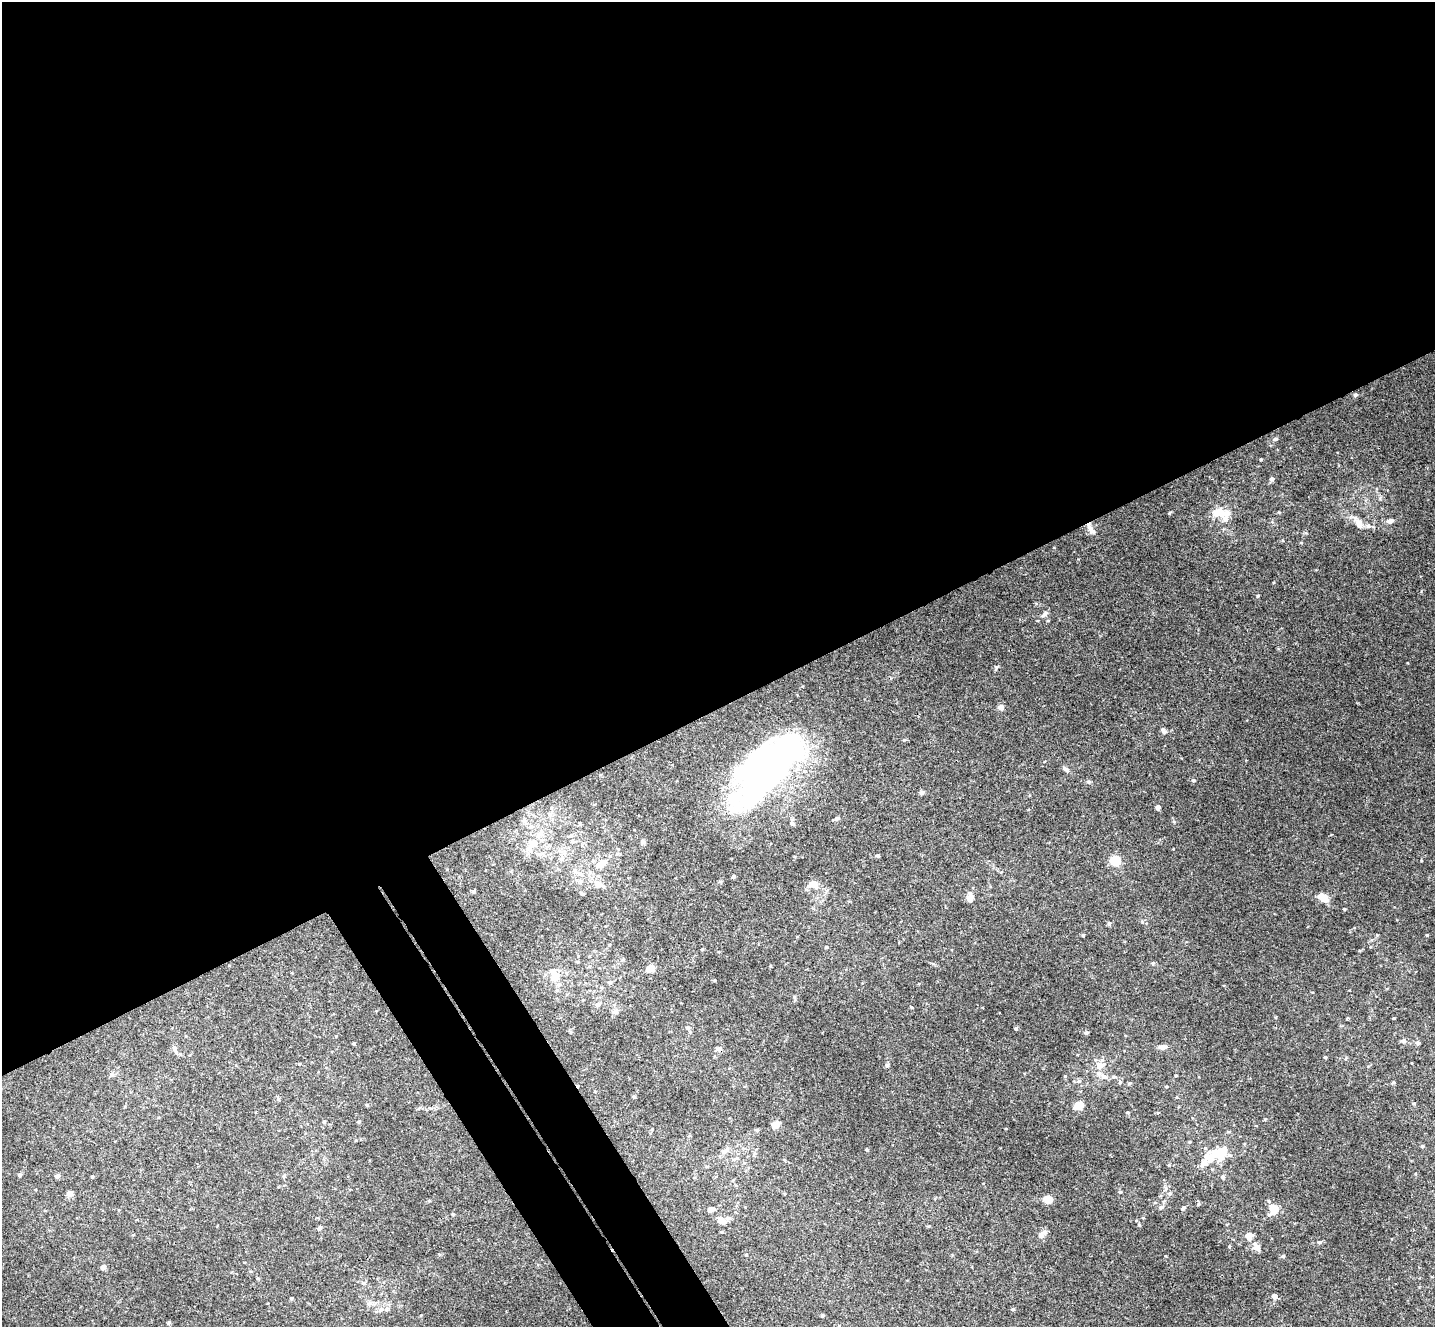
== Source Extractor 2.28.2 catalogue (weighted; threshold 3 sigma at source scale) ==
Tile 2 of 4 x 4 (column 2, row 1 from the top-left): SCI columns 1484-2916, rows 4162-5486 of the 5835 x 5807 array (HDU 1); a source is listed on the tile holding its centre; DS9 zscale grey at full resolution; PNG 1437 x 1329 px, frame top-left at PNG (2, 2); no overlay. Shown black and unused: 57% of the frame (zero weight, under 3 of 4 exposures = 6% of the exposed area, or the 3 px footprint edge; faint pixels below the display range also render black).
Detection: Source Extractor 2.28.2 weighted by HDU 2 'WHT'; one run over the whole footprint, this tile lists its part. Background 0.0244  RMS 0.0039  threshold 0.0175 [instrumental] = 3 sigma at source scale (4.5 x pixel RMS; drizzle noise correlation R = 1.50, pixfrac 1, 0.05/0.05 arcsec/px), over >= 5 px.
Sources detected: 135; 6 inside a brighter object's white glare — not listed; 10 inside a brighter listed object's ellipse — not listed separately; the other 119 listed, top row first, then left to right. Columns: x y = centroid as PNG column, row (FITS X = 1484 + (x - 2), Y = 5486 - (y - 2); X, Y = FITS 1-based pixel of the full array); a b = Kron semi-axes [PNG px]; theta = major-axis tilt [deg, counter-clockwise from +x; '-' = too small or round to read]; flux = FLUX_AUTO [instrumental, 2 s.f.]
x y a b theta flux
1355 395 5 5 - 0.63
1275 439 6 4 15 0.65
1261 459 3 3 - 0.31
1272 479 5 4 - 0.93
1218 513 17 10 11 6
1390 521 9 6 4 1.3
1359 523 12 10 -59 2.7
1091 529 18 6 -58 1.9
1258 596 4 3 - 0.39
1045 614 13 6 48 1.3
996 667 7 4 64 0.65
1000 707 7 7 - 1.3
1164 731 9 6 -42 1
1066 769 10 5 -29 0.98
769 771 93 33 50 110
1193 780 5 4 - 0.55
1088 781 6 4 -19 0.54
922 793 6 5 - 0.83
1158 807 5 5 - 0.99
836 818 6 5 - 0.9
524 820 7 6 - 1.1
792 823 6 6 - 0.86
580 824 6 3 -46 0.41
572 841 6 5 - 0.73
642 842 7 4 90 0.68
533 843 12 9 38 5.2
877 855 4 4 - 0.59
562 859 8 5 66 1.2
1115 860 5 5 - 30
601 864 15 8 33 5.2
580 874 9 6 -28 1.6
733 876 4 3 - 0.72
597 884 12 9 -36 2.9
813 884 13 8 -12 2.9
473 891 6 4 18 0.5
582 894 5 4 - 0.6
970 897 5 5 - 5.1
1324 899 11 10 - 3
1344 909 4 3 - 0.36
1109 923 6 5 - 0.65
1083 935 5 4 - 0.42
1427 935 4 4 - 0.33
826 947 5 3 - 0.32
702 949 4 3 - 0.42
1153 963 5 4 - 0.6
650 969 8 7 - 2.8
554 977 8 7 - 5.9
610 982 6 4 -1 0.73
559 984 7 5 12 1.1
794 997 5 5 - 0.5
598 1005 6 5 - 1.5
911 1007 4 3 - 0.32
615 1012 7 6 - 1.6
687 1028 6 6 - 0.85
1016 1029 5 4 - 0.47
1086 1033 5 5 - 0.63
1404 1041 7 6 - 0.93
354 1043 3 3 - 0.51
1418 1043 6 5 - 0.76
1162 1047 9 6 7 1.4
174 1049 12 5 -71 1.2
719 1049 7 5 -2 1.3
1325 1057 4 4 - 0.42
299 1064 4 3 - 0.3
887 1065 5 5 - 0.72
1100 1065 13 8 18 3.2
112 1075 7 4 0 0.68
1104 1076 9 7 -15 1.6
1114 1077 5 5 - 0.65
1079 1081 6 5 - 0.68
1120 1082 4 4 - 0.46
1129 1083 5 3 - 0.35
1393 1083 5 3 - 0.39
634 1096 5 3 - 0.38
367 1105 4 4 - 0.39
1080 1105 7 6 - 3.8
1127 1112 5 3 - 0.34
1265 1119 4 4 - 0.31
324 1122 4 4 - 0.56
359 1122 5 4 - 0.44
775 1124 9 7 2 2.2
757 1130 5 4 - 0.59
1422 1146 5 4 - 0.41
726 1150 14 6 37 1.7
867 1150 4 4 - 0.41
1222 1152 20 12 69 7
754 1154 6 4 71 0.57
734 1159 6 4 18 0.64
1204 1163 22 9 24 3.6
20 1175 5 4 - 0.6
284 1175 6 3 71 0.46
57 1176 5 5 - 1
92 1177 3 3 - 0.39
1222 1177 5 5 - 0.84
1120 1192 4 4 - 0.45
1170 1193 6 5 - 0.66
69 1194 5 5 - 2.5
1048 1199 6 5 - 6.2
1198 1204 5 5 - 0.52
1160 1208 6 5 - 0.64
1183 1208 7 4 40 0.6
711 1209 5 4 - 2.6
1274 1210 8 6 50 8
728 1218 8 6 34 1.5
720 1219 10 7 74 2.2
319 1228 5 4 - 0.98
1042 1234 11 7 -87 1.6
1249 1235 8 8 - 3
1319 1242 5 5 - 0.76
1229 1246 4 3 - 0.36
1257 1248 9 8 - 1.6
746 1255 5 3 - 0.32
1283 1256 4 4 - 0.52
103 1267 5 5 - 1.8
1274 1296 6 5 - 1.5
381 1309 8 5 45 1.1
1013 1309 4 4 - 0.47
822 1316 5 4 - 0.46
168 1323 6 4 71 0.41
Overlapping masked pixels (flux is a lower limit): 2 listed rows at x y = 1091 529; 719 1049
Unlisted compact peaks at least as high as the median listed source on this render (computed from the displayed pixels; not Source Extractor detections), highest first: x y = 1169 513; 1377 935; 904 740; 1394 1018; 1421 861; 1078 559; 1165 1256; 1407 663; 1380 498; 1139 1225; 1279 512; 453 1214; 1174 822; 1142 922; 1414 1103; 1275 1017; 1306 533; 1301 543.